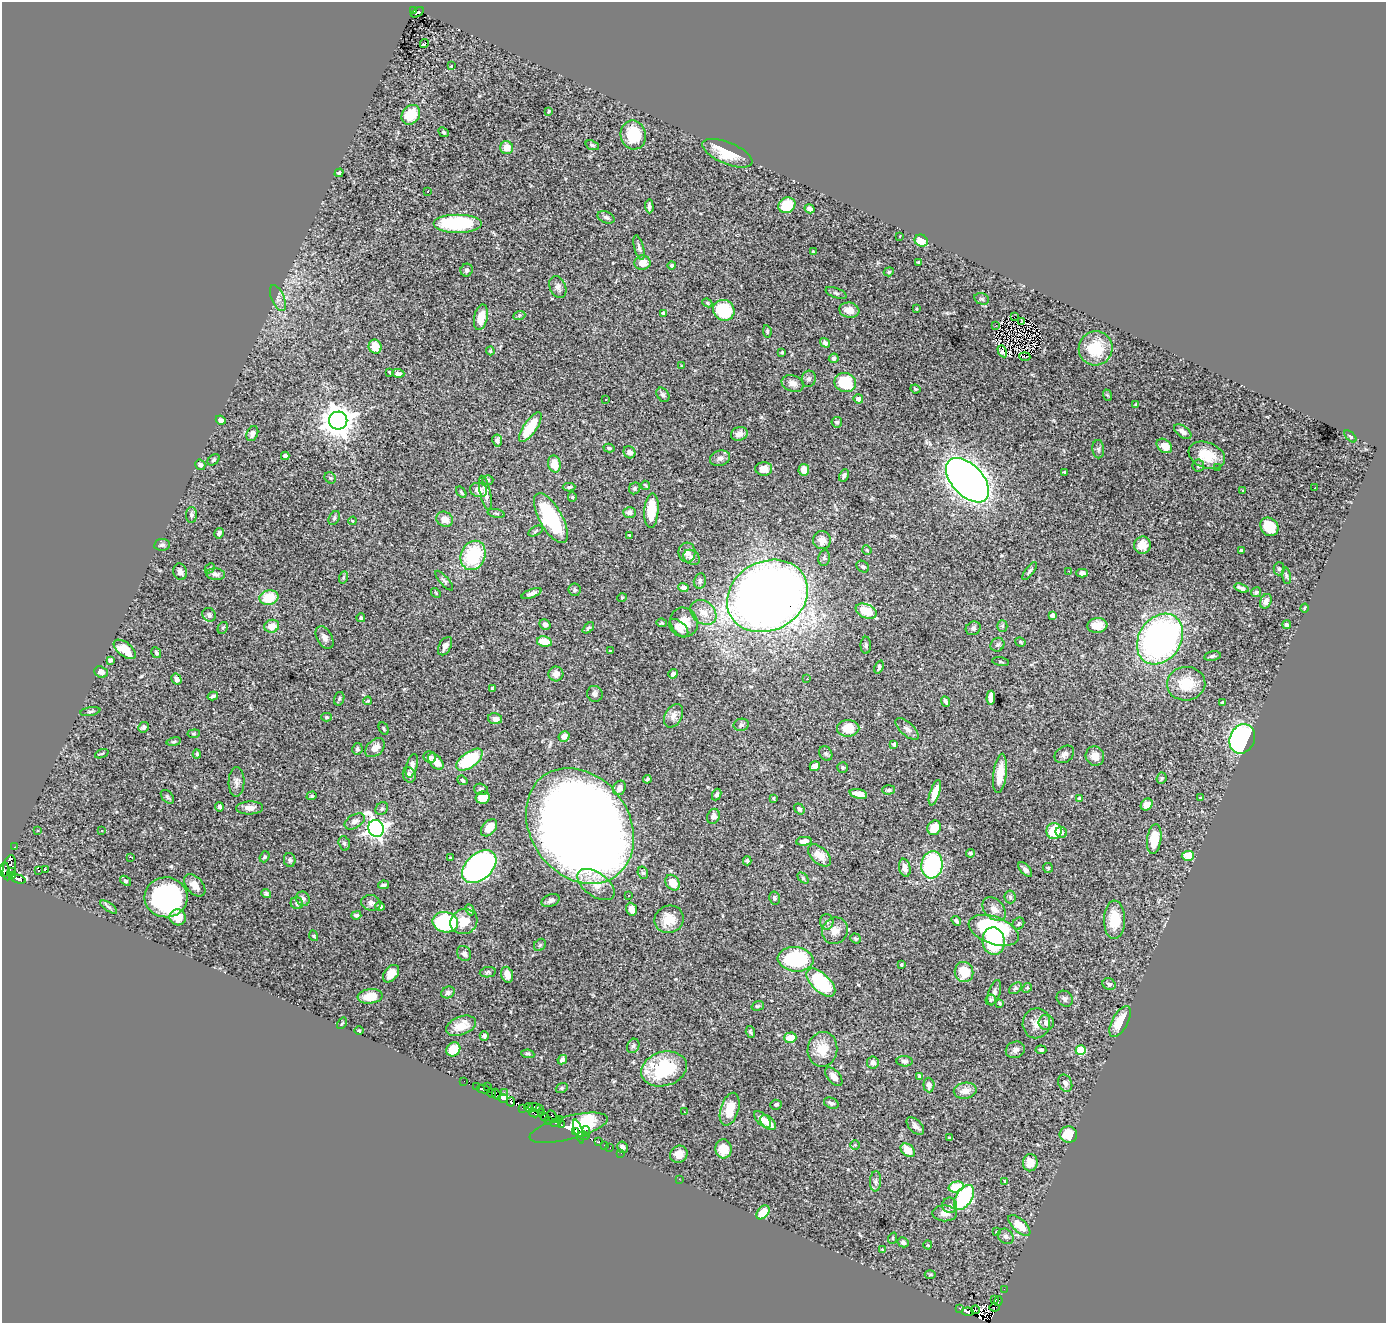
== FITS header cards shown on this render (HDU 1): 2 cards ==
NAXIS1  =                 1384
NAXIS2  =                 1321

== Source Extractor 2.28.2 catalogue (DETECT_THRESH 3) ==
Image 1384 x 1321 px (HDU 1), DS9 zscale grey, 1 PNG px = 1 image px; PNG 1388 x 1325 px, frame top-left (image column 1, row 1321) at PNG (2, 2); each listed source drawn as its Kron ellipse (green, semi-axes under 4 px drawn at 4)
Background 1.99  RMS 0.035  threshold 0.106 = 3 sigma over >= 5 px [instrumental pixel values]
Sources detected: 425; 6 with non-positive FLUX_AUTO (blend fragments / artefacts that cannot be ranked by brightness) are neither listed nor drawn; the other 419 listed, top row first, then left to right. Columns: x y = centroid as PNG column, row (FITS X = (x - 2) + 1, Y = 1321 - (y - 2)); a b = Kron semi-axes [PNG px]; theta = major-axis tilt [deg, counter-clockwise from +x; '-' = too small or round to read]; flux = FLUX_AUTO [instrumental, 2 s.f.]
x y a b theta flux
414 10 4 3 - 20
417 12 7 3 31 58
424 44 4 2 - 2.8
451 66 3 2 - 1.5
549 111 4 3 - 2.7
411 115 10 8 52 47
444 132 5 4 - 3.5
633 135 14 12 -78 86
592 145 7 4 -19 3.6
507 148 6 6 - 25
727 153 27 11 -23 63
339 173 4 3 - 3.9
428 191 3 3 - 4
787 205 9 7 30 68
649 206 7 3 -87 5.7
809 209 5 4 - 8.7
606 217 9 5 -22 7
457 223 24 9 0 180
900 236 3 2 - 1.3
921 241 7 6 - 43
639 248 12 4 -75 7.3
813 252 3 2 - 2.4
919 262 4 3 - 2.7
642 263 8 7 - 24
672 265 4 4 - 4.7
467 270 6 6 - 7
889 272 5 4 - 2.9
558 287 11 8 -66 10
836 293 11 5 -21 5.2
278 298 14 6 -67 10
982 299 7 5 -17 5.3
707 303 5 4 - 2.9
916 309 3 2 - 2
724 310 11 10 - 110
849 310 10 7 -8 25
664 313 4 3 - 6.9
519 316 6 4 20 3.4
481 317 13 6 77 33
1014 317 2 2 - 34
1022 321 4 2 - 0.35
996 325 3 2 - 3.2
767 331 6 4 -81 3.1
825 343 5 4 - 6.7
375 347 7 6 - 35
1096 348 17 16 - 89
490 351 4 3 - 2.7
1002 351 6 4 -61 4.4
782 352 3 3 - 2.6
1025 357 5 2 - 0.67
834 358 5 5 - 6.5
682 366 4 3 - 2
390 372 4 3 - 5
398 373 6 4 -5 11
809 379 8 7 - 6.4
793 383 11 8 -17 15
845 383 11 9 -19 75
915 389 5 3 - 2.9
663 395 8 6 -54 6.7
1107 395 6 3 -71 2.4
858 399 4 4 - 13
605 400 3 3 - 6.1
1136 405 4 3 - 5.9
221 420 5 4 - 7.2
338 421 9 9 - 3900
837 422 5 5 - 4.1
530 427 17 6 55 69
1183 432 10 5 -37 8.6
252 434 8 5 67 9
739 434 8 6 18 14
1350 436 7 3 -45 3
497 440 6 5 - 6.5
1164 446 8 6 -37 34
609 448 6 3 -14 4
1098 449 9 6 -86 6.1
629 452 6 5 - 9.1
1207 455 19 12 -21 58
285 456 4 4 - 9.5
720 458 10 7 18 10
214 460 7 4 40 4
554 464 8 6 -77 34
200 465 5 5 - 6.3
1198 466 6 5 - 5
1218 468 3 2 - 5
764 469 8 7 - 22
804 470 6 5 - 21
1064 472 3 3 - 2.5
844 475 6 4 63 5.9
330 478 6 5 - 3.8
488 480 5 4 - 3.7
967 480 27 15 -47 2600
646 485 5 3 - 3
569 487 6 4 1 5.8
1315 487 3 3 - 25
635 488 6 5 - 4.8
479 490 8 7 - 20
1242 490 3 2 - 3
461 492 6 3 -54 3.7
485 493 17 5 -78 15
572 497 5 4 - 2.6
651 511 17 7 86 56
630 512 6 5 - 14
496 513 8 4 -12 3.4
191 515 8 5 89 5.2
334 518 7 5 61 4.7
551 518 28 11 -61 210
445 519 8 7 - 18
353 521 4 2 - 1.8
1269 527 10 8 -48 58
536 531 8 3 29 3.3
219 533 5 4 - 6.1
629 535 3 3 - 3
822 540 9 9 - 17
162 545 8 6 7 6.3
1142 545 8 8 - 25
867 550 5 3 - 2.6
1241 550 4 3 - 2.7
687 552 10 8 87 15
473 555 15 12 67 150
692 557 9 6 -35 7.9
824 558 8 6 79 5.5
863 567 7 5 -34 4.9
210 568 6 3 45 2.7
1279 569 6 5 - 4.4
1030 571 10 4 53 5.6
1068 571 2 2 - 2.1
180 572 8 6 -75 10
1082 573 6 4 -1 9.8
216 574 9 6 -6 10
1286 576 8 4 -82 4.6
344 577 6 4 70 3.2
444 581 12 4 -48 5.6
700 581 8 6 76 6.6
683 588 5 4 - 17
1241 588 7 4 -19 7.4
574 590 6 6 - 4.4
1256 592 5 4 - 5.6
436 593 5 4 - 2.6
531 593 10 4 21 8.3
767 596 42 34 28 3600
269 597 9 7 14 64
622 598 5 4 - 2.3
1266 601 8 5 64 12
1305 608 4 3 - 3.4
866 611 11 7 -23 69
703 612 14 11 -40 28
209 615 7 6 - 7.8
1052 615 4 4 - 10
361 618 4 4 - 3.3
684 622 15 13 -53 33
662 623 5 3 - 2.5
545 624 6 5 - 8.4
1287 625 4 4 - 6
272 626 7 6 - 27
1002 626 5 5 - 2.9
1097 626 10 7 7 30
223 628 6 4 61 3.5
588 628 7 4 42 4.1
679 628 11 6 -42 15
973 628 7 6 - 6.1
324 638 12 7 -60 13
1160 639 27 21 55 760
544 642 7 5 -12 55
1020 642 5 4 - 2.5
866 645 8 5 89 4.6
997 645 7 6 - 5.9
445 646 10 6 61 12
125 649 13 7 -37 45
610 650 3 2 - 2
156 653 5 4 - 5.2
1212 656 8 4 12 5.7
110 660 4 3 - 4.4
1001 662 8 3 -9 2.7
879 667 7 4 68 5
101 672 7 5 -22 10
556 674 7 7 - 14
673 674 5 4 - 7.1
176 679 6 4 -59 11
807 679 3 2 - 2.2
1186 684 19 17 6 67
492 688 3 3 - 2.2
595 694 8 7 - 10
213 696 5 3 - 4.1
991 698 7 4 86 26
339 699 7 5 73 4.4
368 701 4 3 - 2.8
946 701 5 3 - 5.5
1223 702 4 3 - 7.9
90 711 10 3 11 3.5
673 716 12 8 61 14
326 717 5 4 - 3
495 719 7 5 -11 13
741 725 7 6 - 5.6
144 727 5 5 - 6.2
848 728 11 8 1 44
384 729 6 4 -63 3.4
907 729 14 6 -42 12
194 734 6 4 6 2.9
564 736 5 5 - 13
1242 739 15 12 67 440
174 742 7 3 9 3.6
894 744 4 3 - 3.9
375 748 11 7 43 23
357 749 6 5 - 5
102 754 7 2 21 2.1
197 754 4 4 - 3.1
826 754 8 6 -57 4.8
1064 754 10 8 34 10
1095 756 10 9 - 20
430 757 6 5 - 7.1
469 760 15 7 36 150
436 762 9 6 -49 27
412 766 12 5 74 10
815 766 5 4 - 13
843 767 5 5 - 3.9
1000 773 20 6 83 43
409 775 8 6 -67 11
1161 778 6 5 - 3.5
647 779 4 3 - 4.3
462 780 5 3 - 4.4
236 782 15 8 88 13
619 788 7 6 - 10
481 789 7 5 -16 6.8
889 790 6 4 4 5.3
935 793 13 5 72 26
858 794 9 4 -13 21
717 795 6 4 64 5.9
312 796 5 4 - 2.8
167 797 8 5 -50 4.6
483 797 7 6 - 30
773 798 3 2 - 2.7
1080 798 4 4 - 10
1200 798 3 3 - 3
1147 805 6 5 - 20
219 807 5 4 - 5.4
250 808 13 6 2 16
382 809 7 5 44 5
799 809 6 4 -54 4.7
713 816 8 6 68 8
355 821 11 6 31 11
580 826 62 49 -54 6200
376 828 8 7 - 1200
489 828 10 6 48 32
934 828 7 6 - 41
38 830 3 2 - 3.3
101 831 3 3 - 5.2
1054 831 8 7 - 72
1061 832 6 5 - 9.9
1154 839 15 7 82 54
804 841 8 4 5 15
344 843 7 5 -73 4.7
14 847 2 2 - 5.9
971 853 4 4 - 3.9
820 855 14 8 -43 31
1188 856 6 5 - 42
130 857 3 2 - 3
264 857 6 4 52 3.7
450 858 3 2 - 2.1
290 860 7 5 -79 5.4
747 861 4 4 - 3.9
932 865 13 10 82 260
479 867 20 13 41 750
9 868 12 6 79 370
905 868 9 5 -78 18
1048 868 5 5 - 3
4 869 7 3 86 110
45 870 3 2 - 12
1025 870 9 4 -46 8.9
13 871 3 2 - 24
39 871 3 3 - 3.9
643 873 6 5 - 4.9
12 876 4 3 - 56
803 878 6 4 -45 3.7
18 879 8 4 -15 93
126 881 6 4 -38 4.1
673 883 8 6 -54 34
195 885 13 8 -48 21
383 885 5 3 - 5.1
596 885 21 12 -36 35
266 893 5 4 - 5
629 896 3 3 - 6.9
166 897 21 20 - 490
1010 897 6 5 - 5.8
774 898 6 5 - 4.9
303 899 7 6 - 7.7
551 900 9 6 21 7
297 903 6 6 - 8.2
371 903 10 7 -11 11
380 906 4 4 - 6.4
109 907 10 4 -34 5.7
632 909 7 5 -71 16
994 909 14 9 -46 18
470 910 6 4 -64 4
356 915 5 4 - 5.2
178 917 8 8 - 30
669 919 15 13 21 46
1114 920 19 10 89 52
956 921 5 4 - 5.8
445 922 13 10 -11 230
464 922 14 12 27 44
827 922 7 7 - 7.6
1018 924 6 5 - 5
994 930 26 13 -19 310
835 931 14 12 53 21
314 936 5 3 - 2
855 938 5 4 - 3.5
993 941 14 11 -83 150
540 945 7 5 46 3.8
464 953 8 6 -54 9.6
795 959 18 12 -6 200
901 965 4 3 - 2.7
488 972 8 5 10 4.5
964 972 10 9 - 59
391 974 10 6 50 23
507 975 8 5 -74 19
821 982 18 9 -44 180
1109 984 7 5 -28 6.1
1015 988 7 5 39 4.1
1027 988 5 4 - 2.8
448 992 7 5 25 7.6
994 993 13 6 72 11
370 996 12 7 6 42
1065 999 8 7 - 6.9
991 1000 5 5 - 3.1
1000 1003 4 3 - 2.7
758 1006 6 4 19 3.2
1120 1021 17 8 61 47
1046 1022 8 7 - 15
342 1023 6 3 54 2.5
1036 1023 15 13 79 25
461 1026 15 9 21 35
359 1031 5 3 - 2.3
750 1032 6 4 -72 4.2
484 1036 5 4 - 6.4
790 1038 6 5 - 29
633 1046 7 6 - 5.7
453 1049 7 6 - 37
822 1049 17 15 81 44
1015 1050 9 8 - 11
1041 1050 5 4 - 4.9
1081 1050 5 5 - 96
528 1054 6 4 -9 3.7
562 1060 5 4 - 8.3
904 1061 8 5 -5 7
873 1062 6 6 - 8.6
664 1069 23 17 17 150
919 1076 4 4 - 6.6
834 1077 11 6 -50 13
464 1081 2 2 - 1.4
1065 1083 9 6 -63 11
929 1085 7 5 -87 9.7
477 1087 3 3 - 29
487 1087 3 2 - 6.5
562 1088 6 4 21 3.8
483 1089 7 3 -8 9.6
965 1091 11 8 10 18
504 1092 3 3 - 23
492 1093 4 2 - 24
496 1094 6 4 -63 59
503 1098 4 4 - 390
511 1102 4 3 - 41
831 1103 7 5 -22 6.9
776 1105 6 5 - 4.6
534 1107 6 4 -1 17
522 1108 3 2 - 47
529 1108 5 4 - 41
540 1108 3 2 - 52
730 1109 17 9 73 50
541 1112 3 3 - 10
684 1112 3 2 - 1.3
533 1113 6 2 -27 2.8
552 1116 7 3 -61 30
545 1117 4 2 - 3.5
560 1119 3 2 - 8.8
762 1119 10 5 -44 22
549 1120 4 2 - 2.8
556 1122 5 3 - 2.8
768 1123 9 5 -42 28
561 1125 3 2 - 18
915 1126 11 6 -45 9.7
569 1128 40 11 15 250
575 1131 4 3 - 45
586 1131 5 3 - 10
579 1132 12 2 -72 87
1068 1134 9 8 - 34
584 1136 6 3 -13 7.3
950 1138 4 3 - 2.9
599 1142 3 2 - 16
604 1145 2 2 - 1.5
855 1145 5 4 - 2.6
622 1147 6 5 - 8.8
610 1148 3 2 - 2
723 1149 9 8 - 26
908 1150 8 5 -39 33
621 1153 2 2 - 3.7
679 1154 9 8 - 20
1030 1163 8 7 - 24
679 1179 2 2 - 78
875 1181 10 5 86 6.9
1005 1181 4 4 - 2.2
956 1187 8 5 14 72
964 1197 14 8 58 240
950 1205 7 7 - 8.5
763 1212 8 5 48 38
945 1213 12 8 -2 17
1019 1225 14 6 -43 46
996 1232 4 3 - 2.1
1006 1236 8 7 - 8.4
893 1238 6 3 72 2.6
903 1242 5 5 - 7.5
928 1245 4 4 - 2.4
882 1249 4 3 - 1.5
930 1275 5 3 - 2.6
1004 1289 2 2 - 4.3
995 1300 3 2 - 100
998 1301 5 3 - 61
994 1307 5 2 - 5.1
960 1308 3 3 - 18
975 1310 4 2 - 31
968 1312 5 4 - 88
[6 non-positive-flux detections neither listed nor drawn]